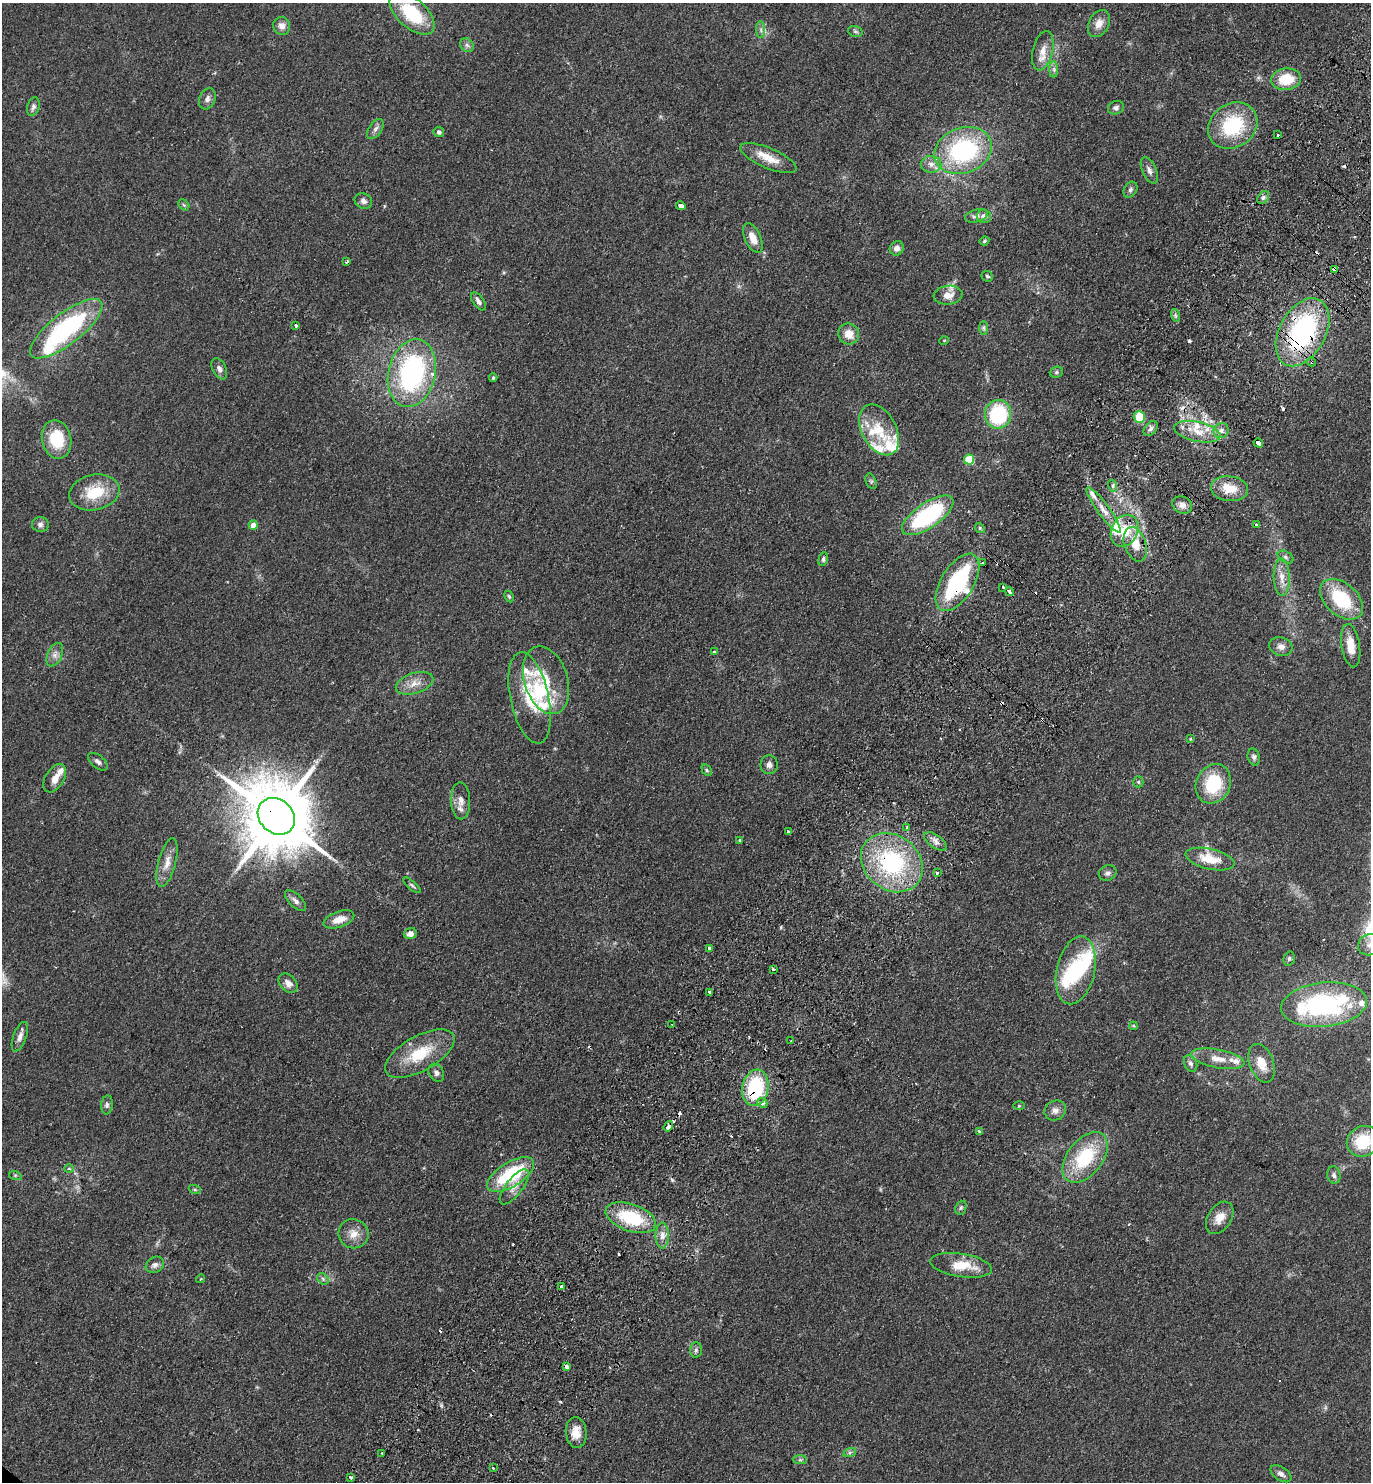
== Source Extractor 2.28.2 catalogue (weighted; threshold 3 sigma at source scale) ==
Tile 10 of 4 x 4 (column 2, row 3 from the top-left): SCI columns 1571-2939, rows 1517-2996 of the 6020 x 5993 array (HDU 1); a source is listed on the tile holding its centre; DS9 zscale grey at full resolution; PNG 1373 x 1484 px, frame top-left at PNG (2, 3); each listed source drawn as its Kron ellipse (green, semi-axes under 4 px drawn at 4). Shown black and unused: <1% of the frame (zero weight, under 2 of 3 exposures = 3% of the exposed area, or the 3 px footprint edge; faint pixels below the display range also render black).
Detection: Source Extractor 2.28.2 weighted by HDU 2 'WHT'; one run over the whole footprint, this tile lists its part. Background 0.0949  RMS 0.009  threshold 0.0403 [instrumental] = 3 sigma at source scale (4.5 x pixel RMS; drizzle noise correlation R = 1.50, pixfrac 1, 0.05/0.05 arcsec/px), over >= 5 px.
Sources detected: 198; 3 inside a brighter object's white glare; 15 cosmic-ray / hot-pixel residue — neither listed nor drawn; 21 inside a brighter listed object's ellipse — not listed separately; the other 159 listed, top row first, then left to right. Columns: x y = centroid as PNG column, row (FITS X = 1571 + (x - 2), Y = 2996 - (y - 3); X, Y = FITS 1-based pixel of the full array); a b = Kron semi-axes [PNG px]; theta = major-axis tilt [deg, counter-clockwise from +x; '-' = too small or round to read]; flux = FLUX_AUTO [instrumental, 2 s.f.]
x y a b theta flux
412 13 27 14 -41 46
1099 24 14 10 62 8.2
282 26 9 8 - 5.3
761 30 8 4 -89 2.4
855 31 7 5 -18 1.8
467 45 7 6 - 2.6
1043 51 20 10 77 10
1054 69 8 4 90 2.2
1286 79 15 11 7 25
207 99 11 8 67 3.8
33 107 9 6 71 2.7
1116 108 8 6 23 2.7
1233 126 26 21 35 56
375 129 11 6 55 3.5
439 132 5 5 - 2.3
1278 134 3 3 - 3.4
963 150 29 22 20 110
768 158 30 10 -23 16
931 164 10 8 -3 5.7
1149 170 14 7 -65 4
1130 190 8 6 59 2.6
1263 197 7 5 50 2.3
363 201 9 7 -24 3.6
184 205 6 5 - 1.3
681 206 5 3 - 4.5
976 216 12 6 16 3.7
984 216 7 7 - 4.7
753 238 16 8 -66 10
984 241 5 3 - 1.2
897 248 7 6 - 5.2
347 262 4 2 - 1.3
1334 269 4 3 - 30
987 276 6 5 - 1.3
948 295 14 9 7 7.8
478 301 10 5 -55 3.4
1175 315 6 4 -72 1.7
296 325 3 3 - 8.9
984 328 7 4 -89 1.7
66 329 44 15 38 120
1303 332 37 23 61 140
849 334 11 10 - 11
944 341 4 3 - 0.74
1312 362 4 4 - 1.5
219 369 11 7 -63 3.5
1056 372 7 5 22 1.5
412 373 34 23 76 140
493 378 4 3 - 1.1
998 414 14 13 - 66
1139 417 6 5 - 30
1151 429 8 5 50 2.9
879 430 27 17 -61 27
1221 431 8 7 - 3.3
1197 432 23 10 -12 15
57 439 19 14 -77 32
1258 443 5 3 - 48
969 459 5 5 - 39
871 481 8 5 -66 1.7
1113 486 6 4 -73 1.5
1229 489 18 12 -6 17
94 492 25 17 12 30
1182 505 10 8 -27 5.1
1104 510 27 6 -54 9.3
928 515 30 12 34 95
40 524 8 7 - 2.9
253 525 5 4 - 8.3
1256 525 3 3 - 2.8
980 528 5 4 - 1.2
1125 531 16 13 63 24
1135 544 18 11 -70 15
1285 557 8 5 -28 2.2
823 559 7 4 76 1.9
982 563 3 3 - 1.6
1282 577 18 8 -88 9.3
957 582 32 16 58 92
1003 587 3 2 - 1.2
1009 592 4 3 - 6
509 596 6 4 -63 1.2
1341 599 25 16 -41 50
1351 646 22 9 -81 15
1281 647 12 9 -15 5.2
714 652 3 3 - 4.5
55 655 12 7 65 4.7
546 680 35 21 -72 29
415 683 19 10 17 9.9
530 698 46 19 -78 39
1190 739 3 3 - 0.8
1254 757 8 6 -76 2.4
98 762 12 6 -38 3.3
769 765 9 8 - 3.9
707 770 6 4 -61 1.3
55 778 15 9 59 8.5
1138 782 5 5 - 1.2
1213 784 20 17 64 44
461 801 18 9 -89 7.4
276 816 20 16 -44 9100
907 827 4 2 - 1.1
788 831 3 2 - 0.65
740 841 3 3 - 2.2
935 841 13 6 -36 4.9
1210 859 25 10 -13 21
167 862 25 9 76 10
892 863 33 27 -38 110
937 873 3 3 - 1
1108 873 9 7 24 2.9
412 885 11 3 -42 1.6
295 901 13 6 -44 3.9
339 919 16 8 19 10
410 934 6 5 - 6.2
1369 945 12 10 24 6.9
709 949 3 3 - 3
1289 959 7 5 75 1.8
773 969 3 3 - 1.8
1076 970 34 19 78 54
288 983 11 7 -46 5.8
710 992 3 3 - 6.9
1324 1005 43 22 6 140
672 1025 2 2 - 0.64
1133 1026 4 4 - 0.79
20 1037 15 6 69 4.8
791 1041 3 2 - 0.69
420 1054 38 17 29 35
1218 1059 27 9 -11 13
1190 1063 9 6 -63 3
1262 1063 20 12 -69 13
436 1073 9 7 -59 3.3
755 1088 18 13 79 67
762 1103 5 4 - 4.9
107 1105 9 6 84 2.4
1019 1106 6 4 0 0.93
1055 1111 11 9 31 5.1
668 1126 5 3 - 5.3
979 1131 4 3 - 1.4
1363 1141 17 15 34 34
1085 1157 29 17 52 52
69 1169 4 4 - 1.5
15 1175 6 4 -18 1.3
510 1175 26 12 32 59
1334 1175 9 6 -82 3
514 1187 21 8 52 9.2
195 1190 6 4 -19 1.2
961 1208 7 5 68 1.6
631 1218 26 13 -20 47
1220 1218 18 11 57 11
353 1234 15 14 - 10
662 1235 13 6 90 5.5
155 1265 9 7 31 3.7
961 1265 31 11 -9 22
201 1279 4 4 - 0.78
323 1279 6 5 - 1.8
561 1286 3 3 - 5.7
696 1350 7 6 - 2.1
566 1366 3 3 - 58
576 1432 15 10 -85 11
850 1452 6 4 19 1.6
382 1453 3 2 - 1.6
800 1460 7 4 0 1.7
493 1468 3 3 - 4.6
1281 1474 12 6 -33 3.8
350 1477 3 3 - 2.4
Overlapping masked pixels (flux is a lower limit): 11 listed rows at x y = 1334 269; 1303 332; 1312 362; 1258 443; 1104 510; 957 582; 276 816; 892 863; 755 1088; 668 1126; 631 1218
Isophote crosses this tile's border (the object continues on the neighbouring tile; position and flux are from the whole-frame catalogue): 2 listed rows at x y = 1369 945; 1363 1141